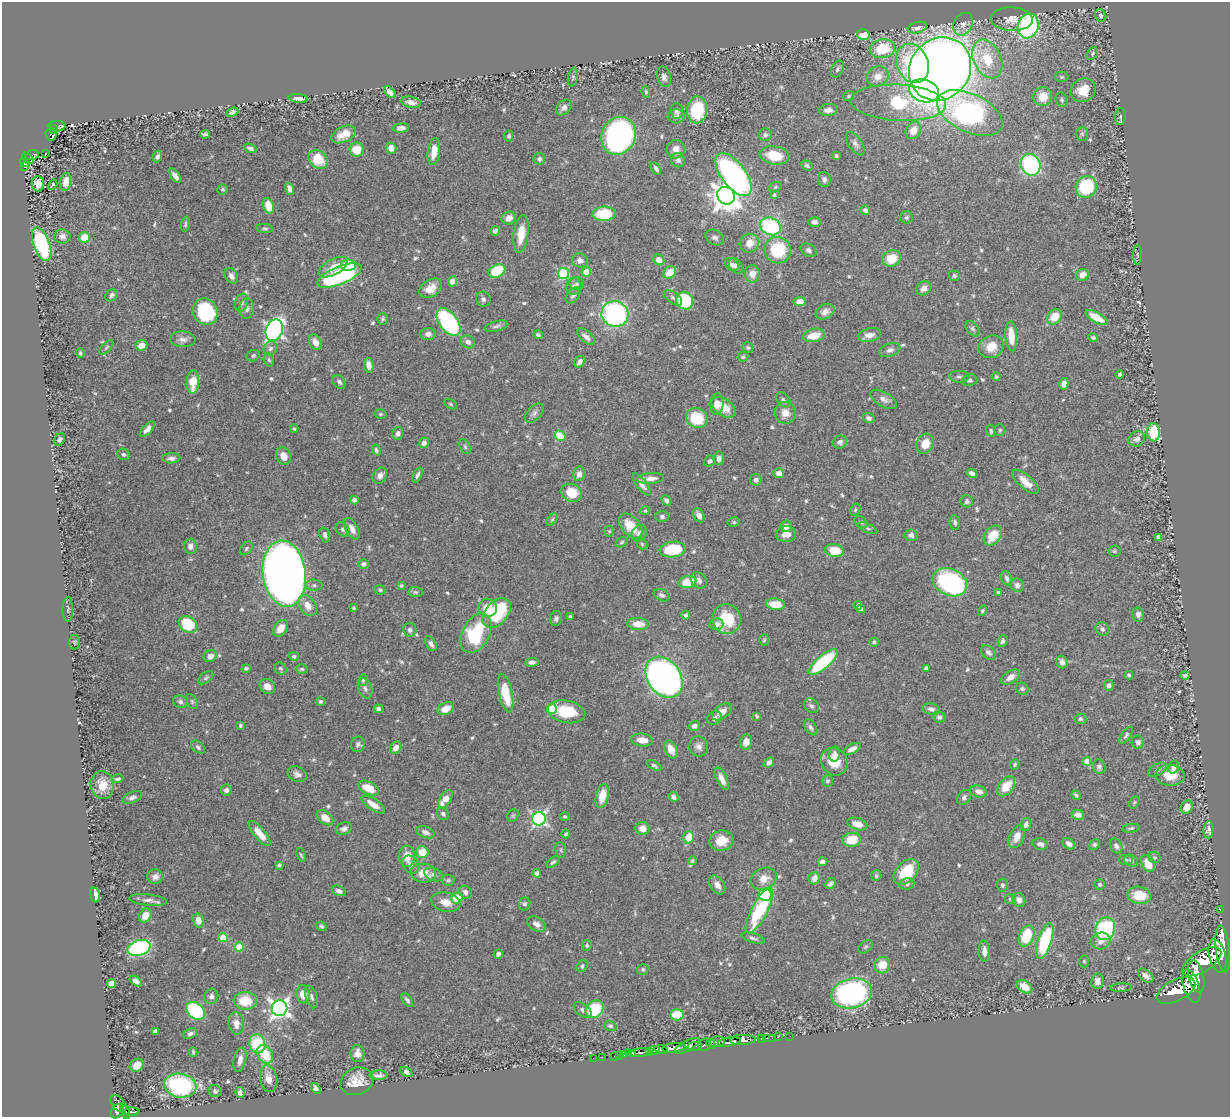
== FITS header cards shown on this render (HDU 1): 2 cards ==
NAXIS1  =                 1228
NAXIS2  =                 1115

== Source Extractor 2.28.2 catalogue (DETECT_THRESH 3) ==
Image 1228 x 1115 px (HDU 1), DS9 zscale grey, 1 PNG px = 1 image px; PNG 1232 x 1119 px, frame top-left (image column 1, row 1115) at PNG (2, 2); each listed source drawn as its Kron ellipse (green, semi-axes under 4 px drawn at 4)
Background 0.438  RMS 0.015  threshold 0.044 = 3 sigma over >= 5 px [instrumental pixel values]
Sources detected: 613; of the 613, the 500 brightest by FLUX_AUTO listed and drawn (113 fainter detections omitted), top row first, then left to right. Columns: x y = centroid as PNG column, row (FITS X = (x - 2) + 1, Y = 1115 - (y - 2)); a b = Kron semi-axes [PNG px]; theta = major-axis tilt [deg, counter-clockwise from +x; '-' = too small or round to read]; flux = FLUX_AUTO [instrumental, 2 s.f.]
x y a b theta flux
1101 15 6 5 - 2.9
1012 19 21 12 -2 11
963 24 12 9 60 5.7
1028 26 12 10 70 190
917 27 10 5 13 5.5
863 34 6 5 - 17
882 49 12 9 11 37
1092 53 7 5 54 1.8
987 59 20 13 -65 33
913 63 20 15 -68 89
837 69 9 5 66 2.7
940 69 33 29 50 1400
878 76 11 10 - 9.7
573 77 9 5 81 1.9
664 77 10 6 -76 4.2
1062 77 7 5 -1 1.6
1083 90 13 11 34 17
924 91 15 11 -18 290
390 92 7 4 -44 4.4
646 92 6 4 -72 1.8
848 96 6 5 - 1.7
1043 97 9 9 - 17
298 98 9 4 -5 5.9
1062 100 7 6 - 2
411 102 10 5 -12 6.4
898 103 48 18 -3 62
564 107 9 6 43 3.9
697 110 13 10 84 58
828 110 9 6 5 6.1
677 111 8 6 -87 3.5
232 112 6 4 21 2.8
970 113 35 19 -25 260
676 116 8 7 - 3.2
1120 117 8 5 83 1.9
56 126 9 5 2 150
401 128 8 4 5 4.3
54 129 5 3 - 75
913 130 9 7 58 12
51 134 6 5 - 92
205 134 5 4 - 2.5
344 134 13 7 25 13
1082 134 7 6 - 2.1
765 135 6 6 - 2.4
509 136 5 4 - 2
619 136 19 17 63 310
855 144 13 6 -56 4.3
250 148 6 3 -24 2.9
391 148 5 5 - 9.3
676 149 9 9 - 8.1
357 150 7 7 - 19
434 152 14 6 83 14
46 153 3 2 - 1.5
32 155 7 5 14 93
774 155 15 9 -10 28
836 156 4 3 - 1.6
157 157 6 4 64 3.1
28 158 7 4 -44 77
318 159 10 8 -46 26
539 159 6 6 - 2.7
678 160 7 7 - 5
25 162 5 4 - 86
1031 165 11 9 -64 150
807 166 6 4 -31 2.4
25 167 3 2 - 15
656 169 6 4 -56 3.3
734 175 25 12 -53 310
175 176 8 4 -53 5.1
824 179 7 6 - 3.7
66 182 9 5 81 8
38 184 7 6 - 11
53 185 5 3 - 1.6
775 187 6 5 - 1.6
1086 187 11 10 - 73
223 189 5 5 - 1.7
289 189 6 4 -71 4.8
774 195 4 3 - 2
726 196 9 8 - 1300
268 206 8 5 -70 18
865 210 5 4 - 4.1
604 214 11 7 4 53
906 217 6 6 - 2.1
509 218 7 6 - 6.3
815 222 6 5 - 3.7
185 224 7 3 79 1.8
770 226 10 8 -28 100
265 228 8 4 -6 1.9
495 231 5 4 - 3.4
521 234 19 7 82 17
62 236 8 7 - 4.6
85 237 5 5 - 21
715 238 10 7 -30 4
749 243 10 9 - 13
42 244 17 8 -70 140
778 250 13 13 - 50
809 250 8 6 -29 3.2
1137 255 10 3 -89 1.5
892 258 9 8 - 21
580 260 8 7 - 5.2
659 260 6 5 - 9.5
732 264 7 5 -42 3.4
348 265 7 5 -1 29
736 266 9 6 -49 4.3
333 267 16 7 28 17
497 271 9 6 26 55
586 272 4 4 - 30
670 272 7 5 47 17
564 273 5 5 - 100
752 274 8 7 - 11
1082 275 6 5 - 8.5
231 276 8 6 -61 5.9
339 276 23 9 23 150
954 276 5 5 - 2.4
453 281 5 4 - 9.1
577 284 7 6 - 2.5
573 286 9 7 74 3.8
431 288 12 8 33 13
923 288 8 6 41 6.3
111 295 7 5 44 3.6
573 295 9 5 51 3.6
673 298 11 5 -37 3.3
483 299 8 7 - 3.1
685 301 9 8 - 61
800 302 6 4 6 8.1
242 303 9 6 71 3.6
247 308 10 7 84 4.6
205 312 14 12 -64 84
825 312 10 7 30 6.8
615 314 13 12 - 200
1054 317 8 6 51 20
1096 317 12 5 -30 19
382 319 6 5 - 2.2
449 322 16 9 -54 130
496 326 12 5 13 3
973 329 9 6 -51 2.8
274 330 11 8 67 360
428 334 7 6 - 4.7
538 335 4 3 - 2.5
814 335 11 6 12 19
869 335 12 6 14 8.6
1011 336 15 6 -86 18
586 337 11 5 -42 5.6
1093 338 5 3 - 1.8
183 339 13 8 -2 5.5
315 342 8 5 -62 7.6
468 342 7 6 - 4.8
141 345 6 5 - 10
106 347 9 4 48 1.9
748 347 5 5 - 1.8
991 347 13 11 27 16
270 348 7 6 - 3.3
890 350 11 6 21 4
80 353 4 3 - 2
253 356 7 5 25 1.9
743 357 5 5 - 2
269 360 7 5 -72 1.9
580 362 6 5 - 6.2
369 365 7 5 -80 8.2
1120 375 4 4 - 2.8
959 377 10 6 -2 2.9
996 377 4 4 - 1.9
970 380 8 6 11 2.4
193 382 11 6 87 25
339 382 8 5 -48 3.1
1064 384 6 4 79 9.1
884 399 15 7 -29 5.2
783 400 9 5 -51 2.3
451 404 7 4 -28 1.7
717 404 10 7 85 8.6
723 407 13 8 -36 16
534 413 11 7 47 3.9
785 413 11 10 - 10
380 414 6 4 -13 1.6
697 418 11 10 - 38
869 418 6 5 - 3.2
147 429 10 4 48 5.4
294 429 4 2 - 1.5
1000 430 6 5 - 2
991 431 6 4 -81 2.2
1153 432 9 6 -86 45
398 433 6 5 - 3.7
560 436 6 5 - 35
59 439 6 5 - 3.2
1137 439 8 7 - 5.1
840 442 7 6 - 4.1
424 443 5 5 - 4.4
925 444 10 8 65 17
465 447 8 5 -64 2.1
376 450 6 4 -70 1.9
124 454 7 5 -27 2.6
284 456 9 7 -67 10
171 458 9 5 3 3.8
719 458 7 5 83 4.8
710 461 6 5 - 2.6
779 473 5 5 - 6.4
972 473 5 4 - 4.4
579 474 7 5 77 5.3
417 475 8 4 67 2.7
380 476 8 6 56 5.1
650 478 14 5 5 7.6
756 480 6 6 - 4.4
1025 482 16 7 -41 12
642 484 13 5 -54 5.6
571 493 11 8 -22 22
354 500 4 4 - 3.5
666 500 5 4 - 3.8
967 501 6 6 - 2.9
855 510 6 5 - 1.8
645 511 4 4 - 1.8
699 515 7 5 -61 5.9
662 516 7 5 1 2.9
552 520 7 4 53 1.7
734 522 6 4 13 1.7
861 522 7 5 -35 2.2
955 523 7 5 -81 2.9
631 526 15 9 -49 24
786 526 6 5 - 6.9
868 528 10 4 -23 2.1
343 529 8 6 -45 3.6
352 529 12 6 -61 8.3
609 531 5 5 - 1.7
639 533 9 7 57 4.4
786 534 10 8 -2 9.5
325 535 8 5 -72 3.6
911 535 6 6 - 3.6
993 535 11 8 53 23
1158 537 4 4 - 2.3
622 542 6 5 - 1.8
642 544 5 5 - 1.6
190 546 7 6 - 4.5
246 548 7 5 52 1.9
673 549 13 8 6 50
834 551 9 6 -9 26
1114 551 6 5 - 1.8
363 564 5 4 - 4.4
284 574 33 21 -83 1700
1007 578 7 5 -64 4
699 580 9 7 -44 4.4
687 582 9 6 14 24
950 582 18 13 -25 190
314 585 8 5 -1 2.7
1017 585 7 6 - 4.2
401 586 4 3 - 1.5
380 590 5 4 - 1.8
415 592 7 5 -5 2
998 592 4 3 - 2.1
662 595 8 5 -26 2.9
775 604 9 5 -8 22
858 605 4 4 - 2.3
308 606 11 8 -56 11
353 608 3 3 - 1.6
488 608 9 9 - 17
68 609 12 5 88 2.2
861 609 4 4 - 2.7
982 611 5 4 - 1.7
497 613 17 11 48 78
1138 614 7 6 - 3.9
686 615 4 4 - 3.8
570 616 3 3 - 1.6
556 618 8 6 79 2.7
727 619 15 14 - 39
188 624 9 7 -38 51
638 624 11 6 -3 14
716 624 7 6 - 4.9
281 628 9 6 54 13
1102 629 7 6 - 3.3
410 630 7 6 - 3.5
476 633 21 13 63 64
764 640 6 5 - 1.5
1002 641 6 5 - 2.5
74 642 7 5 84 1.5
874 642 5 4 - 2
431 644 8 5 -59 4.3
988 652 9 6 -44 3.2
210 656 6 5 - 6
294 656 5 4 - 2.4
532 662 7 4 4 4.1
823 662 18 6 41 93
1062 662 6 5 - 5.2
246 668 4 4 - 2.3
280 668 6 5 - 2.3
926 668 4 4 - 3.8
302 669 6 4 2 1.9
1129 675 4 3 - 2.2
1185 675 5 3 - 2
664 677 22 16 -55 610
1011 677 10 6 32 7.2
206 678 8 5 37 2.2
363 680 6 4 76 1.7
1109 685 5 5 - 3.5
267 686 8 7 - 8.3
365 688 10 6 -67 3.5
1022 689 6 6 - 3
506 693 19 6 -78 33
192 701 8 5 -64 1.8
320 701 5 4 - 1.7
180 702 7 6 - 2.8
811 706 8 6 -41 3
379 709 5 4 - 4.5
446 709 8 6 27 14
552 709 5 5 - 47
931 709 9 5 -15 4.3
567 712 19 11 -10 36
722 712 11 6 37 8.5
757 716 4 3 - 1.5
939 717 6 5 - 3.4
714 718 8 6 31 4
1080 719 6 5 - 2.6
240 725 4 3 - 1.7
694 726 6 5 - 4.1
811 727 9 5 -56 3
1126 735 10 4 54 2.3
642 740 11 6 -6 11
746 742 7 6 - 10
1138 742 6 6 - 3.6
358 744 8 6 79 3.3
699 746 10 9 - 5.5
198 747 8 5 -41 2.3
396 748 6 5 - 7.6
671 749 9 6 -65 13
852 749 9 4 28 7.2
835 754 7 5 76 3.6
1087 761 4 4 - 15
769 762 6 4 41 4.7
834 762 14 13 - 20
1015 764 5 4 - 1.7
654 765 8 4 -29 2.2
1099 767 7 6 - 2.7
1173 767 6 5 - 4.1
1157 770 10 6 28 3.4
297 774 10 7 -24 4.5
1170 775 14 10 -2 19
118 779 6 3 16 2.5
722 779 12 5 -64 9.1
827 781 6 5 - 2
102 785 14 11 -83 15
1006 786 11 7 51 22
368 788 11 6 -27 20
226 790 5 5 - 3.3
978 791 8 6 -18 6.1
1076 795 5 3 - 1.9
602 796 12 6 77 17
132 797 10 5 21 3.5
674 797 5 4 - 4.4
964 797 8 6 48 3.1
445 799 10 5 56 18
1134 802 6 4 62 1.7
373 804 13 5 -33 11
1187 807 7 6 - 11
443 814 7 5 -50 3
1078 815 6 5 - 6.3
513 816 6 5 - 1.7
565 816 5 4 - 1.7
325 818 9 6 -39 11
539 819 7 6 - 250
857 824 10 6 -16 11
1026 825 6 5 - 4.1
643 828 7 6 - 9.2
1131 828 8 4 9 1.9
344 829 8 6 18 3.7
1209 830 8 5 87 3.5
425 832 9 5 -20 4.6
260 833 15 5 -50 14
566 834 4 4 - 1.9
689 837 6 5 - 19
1017 837 12 7 67 10
852 840 9 7 9 27
721 841 12 10 8 16
1040 844 8 5 -14 3.7
1069 844 7 5 -33 5.4
1095 845 6 5 - 1.9
1116 846 8 5 -62 3.9
561 850 8 5 -82 2
422 852 6 6 - 20
301 855 7 4 -72 1.6
407 856 10 8 89 14
1154 857 6 5 - 2.4
1126 860 7 5 -2 2
692 861 4 4 - 1.7
1131 861 7 5 -32 3.3
553 862 8 4 36 2
823 862 5 4 - 5.4
411 864 10 8 -47 5.6
1148 864 9 6 -62 16
279 865 4 4 - 2.1
906 872 15 10 47 35
423 873 12 9 -6 17
537 873 4 4 - 6.4
434 874 9 6 -23 3.7
876 876 5 5 - 2.2
155 877 8 7 - 5.7
814 878 6 5 - 7.9
764 879 13 10 26 12
448 880 6 5 - 2.1
831 884 6 4 44 2.7
907 884 7 6 - 2.8
1100 884 5 5 - 2.6
717 885 10 6 -56 7.5
1002 885 6 5 - 2.3
339 891 7 5 -23 3.9
465 892 7 6 - 4.6
95 895 8 4 -75 7.4
765 895 6 6 - 73
1139 895 12 8 -10 24
457 898 6 5 - 25
1010 899 5 5 - 1.9
148 900 19 5 -6 6
1019 900 7 6 - 5.9
446 902 15 9 -12 11
525 904 6 5 - 2.1
1220 910 2 2 - 9.2
759 911 25 8 63 86
145 915 7 6 - 11
198 921 7 5 -75 8
536 924 10 6 -30 5
321 926 5 4 - 2
1105 929 11 9 70 120
1027 936 11 7 67 40
223 938 5 4 - 30
753 938 12 4 -16 3.1
1045 941 18 7 72 89
1101 941 10 8 15 6.6
587 945 5 4 - 1.8
239 947 4 4 - 31
866 947 8 5 39 1.8
139 948 11 7 18 170
1223 949 23 7 -83 3400
984 951 11 5 -88 6
498 954 5 4 - 2.8
1217 956 17 8 -76 2600
1084 961 6 4 -88 1.7
1202 962 22 10 33 3600
882 965 8 8 - 20
582 966 6 5 - 2.2
643 969 6 5 - 1.9
1146 976 9 5 -39 5.2
1196 976 16 7 -77 2500
136 981 7 4 -35 5.8
1097 981 8 6 83 6
111 983 4 4 - 22
1191 986 17 8 -71 2500
1025 987 8 6 -37 16
1121 988 11 3 3 1.7
1176 990 21 10 27 3400
852 993 20 14 13 250
303 994 9 7 -78 12
211 996 8 7 - 3.5
311 997 12 5 -73 3.4
407 1000 8 4 -55 2.8
245 1001 11 9 1 28
279 1008 8 8 - 470
594 1009 10 8 43 59
583 1010 10 6 -39 4
196 1011 10 7 -41 110
677 1015 7 5 2 27
236 1023 11 7 -82 9
610 1026 6 5 - 2.2
155 1031 4 4 - 2.5
190 1034 7 5 24 3.6
790 1036 2 2 - 9.6
778 1037 2 2 - 8.3
766 1038 2 2 - 10
772 1038 2 2 - 10
761 1039 3 3 - 21
743 1040 13 5 3 1000
717 1042 8 5 10 240
729 1042 11 4 9 950
257 1044 10 8 -74 46
711 1044 5 3 - 120
704 1045 7 5 44 340
687 1046 14 5 28 610
694 1046 7 3 10 250
674 1048 12 4 6 1300
654 1050 6 4 5 550
661 1050 7 3 -14 300
193 1052 4 2 - 1.6
628 1052 2 2 - 6.8
641 1052 10 3 6 250
650 1052 4 2 - 210
265 1054 10 7 -55 29
357 1054 8 7 - 7.2
633 1054 3 2 - 98
619 1055 2 2 - 8
623 1055 3 3 - 35
614 1056 2 2 - 6.4
602 1057 2 2 - 7.5
593 1058 2 2 - 4.9
240 1060 12 6 77 7.5
137 1065 7 6 - 12
406 1072 6 4 -34 4.4
378 1075 9 4 1 4.1
268 1079 13 8 -79 12
357 1081 17 13 22 18
180 1086 16 12 -9 130
316 1088 6 4 -57 3.4
215 1091 6 6 - 2.8
240 1093 5 4 - 4.4
118 1104 10 6 -51 340
117 1111 8 5 57 440
125 1111 8 3 -72 160
132 1112 8 3 2 190
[113 fainter detections neither listed nor drawn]